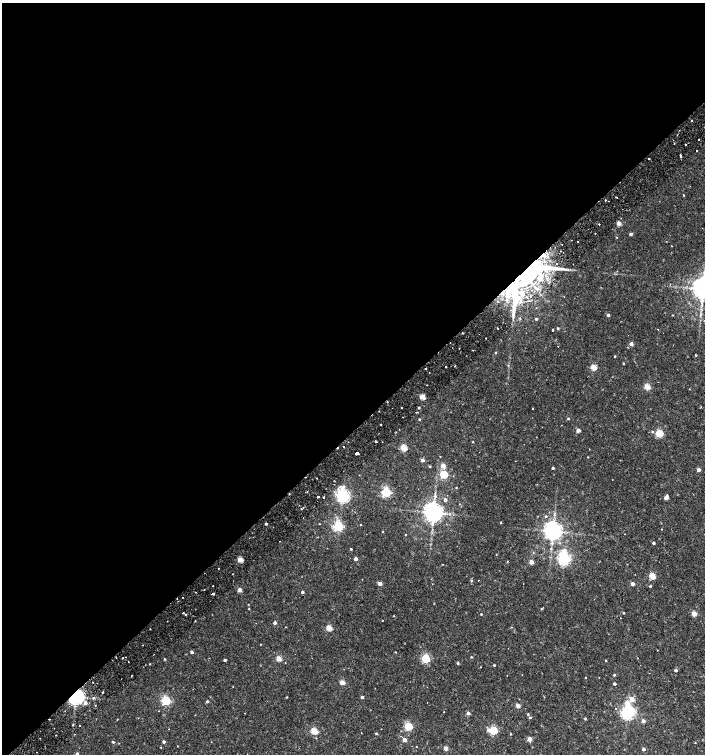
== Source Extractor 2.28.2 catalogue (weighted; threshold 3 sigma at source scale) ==
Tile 2 of 4 x 4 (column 2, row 1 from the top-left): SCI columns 1598-3002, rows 4566-6069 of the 6068 x 6115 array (HDU 1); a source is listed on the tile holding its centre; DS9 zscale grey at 2 x 2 block average (1 PNG px = mean of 2 x 2 image px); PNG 707 x 756 px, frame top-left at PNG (2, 3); no overlay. Shown black and unused: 57% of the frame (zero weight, under 2 of 3 exposures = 3% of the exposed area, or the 3 px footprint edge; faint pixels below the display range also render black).
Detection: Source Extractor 2.28.2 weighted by HDU 2 'WHT'; one run over the whole footprint, this tile lists its part. Background 0.0101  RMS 0.0028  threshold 0.0126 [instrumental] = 3 sigma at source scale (4.5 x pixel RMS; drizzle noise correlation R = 1.50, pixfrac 1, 0.0396/0.0396 arcsec/px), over >= 5 px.
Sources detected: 203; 2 inside a brighter object's white glare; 19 cosmic-ray / hot-pixel residue — not listed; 4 inside a brighter listed object's ellipse — not listed separately; the other 178 listed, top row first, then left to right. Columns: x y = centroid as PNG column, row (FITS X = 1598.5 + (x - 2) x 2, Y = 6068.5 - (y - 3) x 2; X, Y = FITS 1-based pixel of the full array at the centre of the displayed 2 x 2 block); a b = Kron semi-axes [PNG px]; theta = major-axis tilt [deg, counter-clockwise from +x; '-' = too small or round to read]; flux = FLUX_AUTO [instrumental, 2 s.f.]
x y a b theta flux
691 120 2 2 - 1.4
698 139 2 2 - 1.1
674 143 2 2 - 0.35
685 144 2 2 - 1.1
680 155 2 2 - 0.56
680 157 2 2 - 0.54
649 158 2 2 - 0.64
683 195 2 2 - 0.41
616 197 2 2 - 1.5
605 200 2 2 - 0.68
609 201 2 2 - 0.3
618 223 2 2 - 8.4
599 224 2 2 - 0.84
631 234 2 2 - 1.9
557 263 2 2 - 1
526 272 34 23 -76 89
549 282 3 2 - 0.59
703 289 6 5 - 720
536 308 2 2 - 0.28
608 315 2 2 - 1.9
673 315 2 2 - 0.39
520 319 4 2 - 0.54
536 319 3 3 - 0.87
498 328 2 2 - 2.4
558 328 3 2 - 0.75
658 329 2 2 - 0.41
553 330 2 2 - 1.6
462 333 2 2 - 0.68
485 338 2 2 - 1.6
631 344 3 3 - 3.6
459 348 2 2 - 0.5
495 353 2 2 - 0.53
695 355 2 2 - 1.2
615 356 2 2 - 0.54
623 363 2 2 - 0.42
454 366 2 2 - 0.27
446 367 2 2 - 1.2
593 367 3 3 - 15
427 385 2 2 - 0.26
647 386 3 3 - 16
422 397 3 3 - 15
419 408 2 2 - 0.82
533 408 2 2 - 0.56
379 411 2 2 - 0.55
417 412 2 2 - 0.82
568 418 2 2 - 0.86
419 419 2 2 - 0.65
381 425 2 2 - 1.2
578 430 2 2 - 4.9
652 431 3 3 - 0.63
659 433 3 3 - 30
473 442 2 2 - 0.38
343 446 2 2 - 0.57
404 447 3 3 - 19
357 453 3 2 - 10
440 457 2 2 - 0.28
588 457 2 2 - 0.31
422 460 2 2 - 3.6
430 466 3 3 - 0.58
443 466 3 3 - 5.8
553 468 2 2 - 1.2
698 470 2 2 - 4.4
444 474 3 3 - 35
456 487 2 2 - 0.41
386 492 3 3 - 62
343 496 4 4 - 170
318 497 3 2 - 1.5
324 497 2 2 - 1.6
666 497 4 2 - 6
445 500 3 3 - 1.8
303 508 2 2 - 0.62
433 513 5 5 - 520
546 516 3 3 - 0.76
501 523 2 2 - 0.51
266 524 2 2 - 1.2
361 525 2 2 - 0.33
338 526 3 3 - 76
661 529 2 2 - 0.27
383 531 2 2 - 0.3
553 531 5 4 - 440
405 534 2 2 - 0.34
654 543 2 2 - 1.4
351 549 2 2 - 0.76
355 559 2 2 - 4.2
564 559 4 4 - 150
240 560 3 2 - 13
507 561 2 2 - 0.34
531 562 3 2 - 7.2
219 568 2 2 - 0.41
233 574 2 2 - 0.39
652 576 3 3 - 18
471 580 3 2 - 0.61
478 580 2 2 - 0.26
380 583 3 2 - 4.6
632 584 2 2 - 3.8
213 586 2 2 - 0.42
650 586 3 2 - 0.6
240 590 2 2 - 5.7
302 592 2 2 - 1.6
213 594 3 2 - 10
183 597 2 2 - 0.34
434 603 2 2 - 0.23
249 609 2 2 - 0.38
541 609 3 2 - 0.41
183 613 2 2 - 1.8
624 613 2 2 - 0.48
694 613 3 2 - 10
481 614 2 2 - 0.51
186 615 2 2 - 0.69
394 616 2 2 - 0.4
382 620 2 2 - 0.31
195 621 2 2 - 0.33
275 623 2 2 - 1.7
286 627 3 2 - 0.24
511 627 3 2 - 0.27
329 628 3 3 - 14
261 644 2 2 - 0.45
192 652 2 2 - 2.2
395 652 2 2 - 0.29
471 657 2 2 - 0.54
123 658 2 2 - 0.97
279 658 3 3 - 13
164 659 3 2 - 0.63
425 659 3 3 - 49
225 660 2 2 - 1.3
606 660 2 2 - 0.38
458 663 3 3 - 0.95
149 664 2 2 - 0.48
494 665 2 2 - 0.75
481 667 2 2 - 0.33
676 670 2 2 - 1.8
131 675 2 2 - 0.55
507 675 2 2 - 0.36
614 675 2 2 - 0.8
585 677 2 2 - 0.37
342 682 3 2 - 9
614 684 2 2 - 1.5
76 697 4 4 - 370
287 697 2 2 - 0.43
362 697 2 2 - 1.7
93 698 3 2 - 0.77
632 699 3 3 - 7.9
166 701 3 3 - 55
207 701 2 2 - 1.1
85 703 3 3 - 3.5
627 703 7 4 -77 7.9
95 705 2 2 - 0.29
518 705 2 2 - 6
615 708 2 2 - 0.3
444 712 2 2 - 0.32
245 713 2 2 - 0.2
468 713 2 2 - 3.5
627 713 4 3 - 140
528 714 3 3 - 0.57
530 717 2 2 - 1.4
585 718 3 3 - 0.64
117 719 2 2 - 0.26
643 721 2 2 - 4.8
73 725 2 2 - 0.9
79 725 2 2 - 0.72
408 726 3 3 - 36
169 729 2 2 - 0.24
381 729 2 2 - 0.35
489 730 3 3 - 2.4
493 730 3 3 - 37
314 731 3 3 - 21
376 733 2 2 - 0.65
510 734 2 2 - 0.4
56 735 2 2 - 0.3
529 739 3 3 - 5
404 740 2 2 - 5.2
113 742 2 2 - 0.98
164 742 2 2 - 1.7
695 743 3 2 - 0.27
177 746 2 2 - 0.23
446 748 2 2 - 5.7
644 749 2 2 - 2.3
77 754 2 2 - 2.1
Overlapping masked pixels (flux is a lower limit): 2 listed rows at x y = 526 272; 76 697
Isophote crosses this tile's border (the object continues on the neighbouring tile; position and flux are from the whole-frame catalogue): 2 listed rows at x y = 703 289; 77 754
Diffuse or blended objects may show on this block-average render without a row.